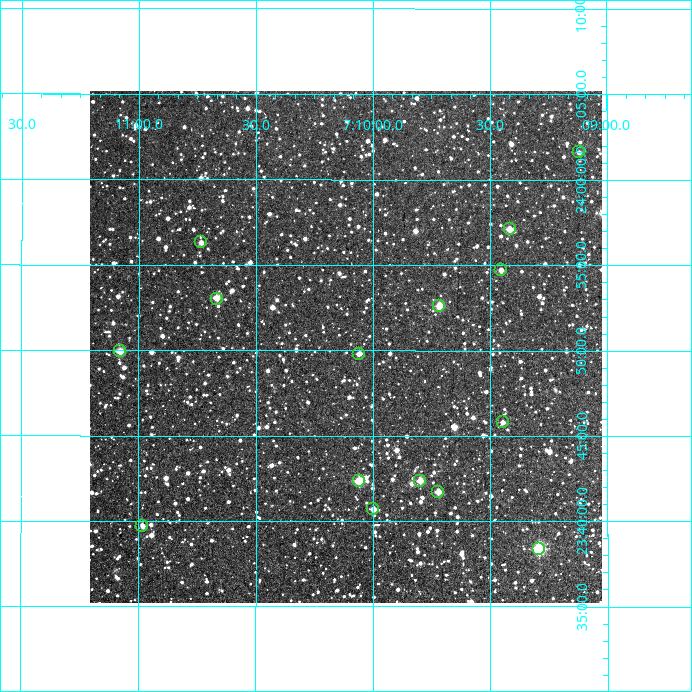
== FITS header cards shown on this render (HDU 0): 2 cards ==
NAXIS1  =                  512
NAXIS2  =                  512

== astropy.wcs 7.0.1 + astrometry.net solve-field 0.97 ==
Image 512 x 512 px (HDU 0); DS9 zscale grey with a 90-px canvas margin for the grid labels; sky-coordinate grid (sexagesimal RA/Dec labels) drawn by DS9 from the SOLVED WCS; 15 Tycho-2 reference stars matched to detected sources circled (green)
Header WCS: RA---TAN/DEC--TAN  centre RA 07:10:07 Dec +23:50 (107.53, +23.84 deg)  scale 3.52 arcsec/px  FOV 30.0' x 30.0'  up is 0 deg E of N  parity normal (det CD < 0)
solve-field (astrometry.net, Tycho-2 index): VERIFIED the header's WCS against the Tycho-2 star catalogue (15 matches, 0 conflicts) and refined it, rather than solving blind
Solved WCS: RA---TAN-SIP/DEC--TAN-SIP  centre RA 07:10:07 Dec +23:50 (107.53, +23.84 deg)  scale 3.51 arcsec/px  FOV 30.0' x 30.0'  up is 0 deg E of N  parity normal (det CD < 0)
The solver's refit moves the header's centre by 2 arcsec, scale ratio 0.9992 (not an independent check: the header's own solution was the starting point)
Tycho-2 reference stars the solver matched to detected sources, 15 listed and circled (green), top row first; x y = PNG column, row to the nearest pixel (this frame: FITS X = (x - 90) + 1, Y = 512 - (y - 91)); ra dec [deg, ICRS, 3 dp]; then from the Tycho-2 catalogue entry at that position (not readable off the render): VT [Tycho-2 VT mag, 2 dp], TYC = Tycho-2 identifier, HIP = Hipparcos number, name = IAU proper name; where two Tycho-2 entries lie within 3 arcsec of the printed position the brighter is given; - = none
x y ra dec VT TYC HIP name
579 152 107.280 +24.027 12.05 1896-1-1 - -
510 229 107.354 +23.952 10.72 1896-319-1 - -
201 242 107.684 +23.939 11.56 1896-585-1 - -
501 270 107.363 +23.912 11.36 1896-2086-1 - -
217 299 107.666 +23.884 10.67 1896-1950-1 - -
439 306 107.429 +23.877 10.29 1896-1904-1 - -
120 351 107.770 +23.833 10.57 1896-1843-1 - -
359 354 107.515 +23.830 11.13 1896-1896-1 - -
503 422 107.362 +23.763 12.04 1896-2088-1 - -
359 481 107.515 +23.706 9.92 1896-1406-1 - -
420 481 107.450 +23.706 10.83 1896-1596-1 - -
438 492 107.431 +23.695 10.69 1896-1846-1 - -
373 509 107.500 +23.679 11.08 1896-1861-1 - -
142 526 107.746 +23.662 11.76 1896-2011-1 - -
539 549 107.323 +23.640 8.47 1896-1878-1 - -